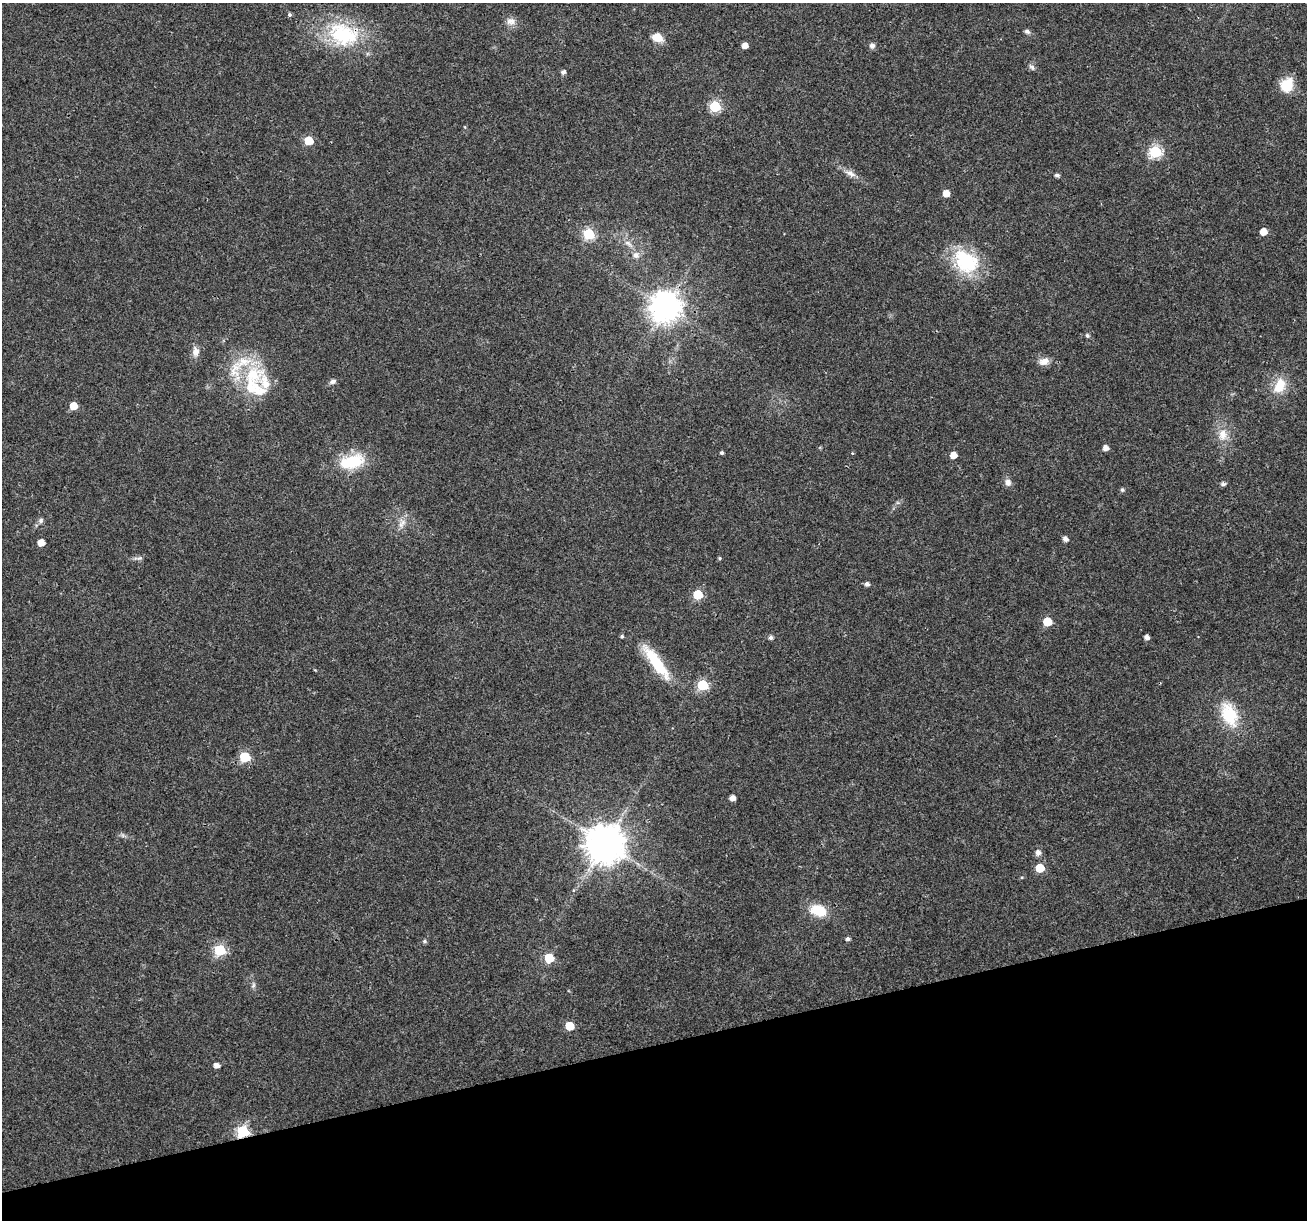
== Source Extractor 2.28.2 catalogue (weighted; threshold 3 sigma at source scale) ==
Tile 14 of 4 x 4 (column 2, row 4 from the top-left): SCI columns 1307-2611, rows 103-1320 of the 5220 x 5027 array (HDU 1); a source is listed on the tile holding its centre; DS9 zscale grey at full resolution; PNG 1309 x 1222 px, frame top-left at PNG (2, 3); no overlay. Shown black and unused: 14% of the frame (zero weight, under 3 of 4 exposures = <1% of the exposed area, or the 3 px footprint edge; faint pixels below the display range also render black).
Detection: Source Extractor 2.28.2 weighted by HDU 2 'WHT'; one run over the whole footprint, this tile lists its part. Background 0.0215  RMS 0.003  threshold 0.0133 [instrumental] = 3 sigma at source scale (4.5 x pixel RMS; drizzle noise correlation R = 1.50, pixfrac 1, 0.0396/0.0396 arcsec/px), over >= 5 px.
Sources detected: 74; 1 too faint to see at this stretch — not listed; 5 inside a brighter listed object's ellipse — not listed separately; the other 68 listed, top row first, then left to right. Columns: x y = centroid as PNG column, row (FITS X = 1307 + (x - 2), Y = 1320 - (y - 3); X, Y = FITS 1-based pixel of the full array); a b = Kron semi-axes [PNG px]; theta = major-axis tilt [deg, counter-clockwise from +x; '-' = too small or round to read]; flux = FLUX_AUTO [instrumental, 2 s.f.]
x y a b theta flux
289 15 5 5 - 0.55
511 21 13 11 -2 2
1027 31 8 6 -33 0.8
343 34 47 33 -15 25
657 37 10 7 -23 4.7
745 45 5 4 - 2.1
872 46 7 6 - 1.1
1032 67 10 6 -51 0.84
563 72 5 5 - 0.99
1286 85 13 11 62 9.1
715 106 6 6 - 24
465 127 5 3 - 0.26
308 141 6 5 - 9.6
1155 152 6 6 - 35
850 173 18 8 -26 2.1
1057 175 4 4 - 0.91
946 193 5 5 - 3.3
1263 231 5 5 - 3.5
589 234 6 6 - 29
628 243 12 6 -34 1.6
636 255 9 8 - 1.5
966 261 32 24 -38 20
665 307 10 9 - 470
1087 335 6 5 - 0.65
196 352 15 9 -87 2.1
1044 361 13 9 14 2.4
253 374 29 23 -90 15
333 382 9 6 18 0.93
1279 386 23 15 62 6.1
73 406 5 5 - 5.1
1223 434 17 12 84 4.1
1105 448 5 5 - 1.8
721 453 4 4 - 0.61
852 453 5 3 - 0.23
953 455 5 5 - 3.1
352 462 34 18 13 12
1008 482 9 8 - 1.5
1223 484 7 5 11 0.64
1122 490 5 5 - 0.57
41 520 8 6 55 0.81
402 523 16 8 63 2.3
1065 539 5 5 - 1.4
41 542 5 5 - 3.3
139 558 13 5 1 0.92
719 558 4 4 - 0.41
867 584 5 4 - 1.1
698 595 6 6 - 15
1047 622 6 5 - 10
622 636 4 4 - 0.47
771 637 5 5 - 0.93
1147 637 4 4 - 1.4
656 662 46 11 -54 14
702 685 6 6 - 23
1229 714 28 17 -66 13
245 757 6 6 - 18
732 798 5 4 - 1.9
605 843 11 11 - 870
1038 853 6 6 - 1.6
1040 868 6 5 - 9.9
818 910 19 13 -15 7.5
848 939 4 4 - 0.92
424 941 6 5 - 0.53
220 950 6 6 - 26
549 958 6 6 - 13
253 985 9 5 82 0.76
569 1026 6 5 - 7.8
216 1065 5 4 - 1.6
243 1131 6 6 - 31
Overlapping masked pixels (flux is a lower limit): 2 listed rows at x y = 343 34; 243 1131